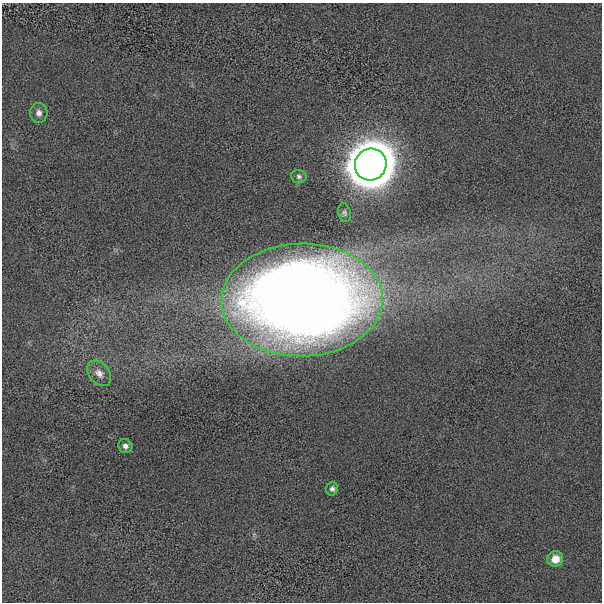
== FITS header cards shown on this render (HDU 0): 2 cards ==
NAXIS1  =                  600 / length of data axis 1
NAXIS2  =                  600 / length of data axis 2

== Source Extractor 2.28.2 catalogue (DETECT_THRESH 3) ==
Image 600 x 600 px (HDU 0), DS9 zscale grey, 1 PNG px = 1 image px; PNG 604 x 604 px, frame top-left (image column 1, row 600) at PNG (2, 3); each listed source drawn as its Kron ellipse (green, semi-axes under 4 px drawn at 4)
Background -4.71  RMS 140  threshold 427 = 3 sigma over >= 5 px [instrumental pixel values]
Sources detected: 9; all 9 listed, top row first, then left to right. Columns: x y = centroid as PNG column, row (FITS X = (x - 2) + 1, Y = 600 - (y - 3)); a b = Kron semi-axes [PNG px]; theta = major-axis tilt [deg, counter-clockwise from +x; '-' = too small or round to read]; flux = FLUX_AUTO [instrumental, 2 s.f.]
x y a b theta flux
39 113 10 8 -85 4.7e+04
371 164 16 15 - 4.8e+07
299 176 8 6 -4 2.7e+04
344 213 10 6 -76 2.6e+04
302 300 81 56 1 1.8e+07
99 373 14 10 -49 7.2e+04
125 446 7 6 - 4.2e+04
332 489 7 6 - 3.0e+04
555 559 8 7 - 1.3e+05